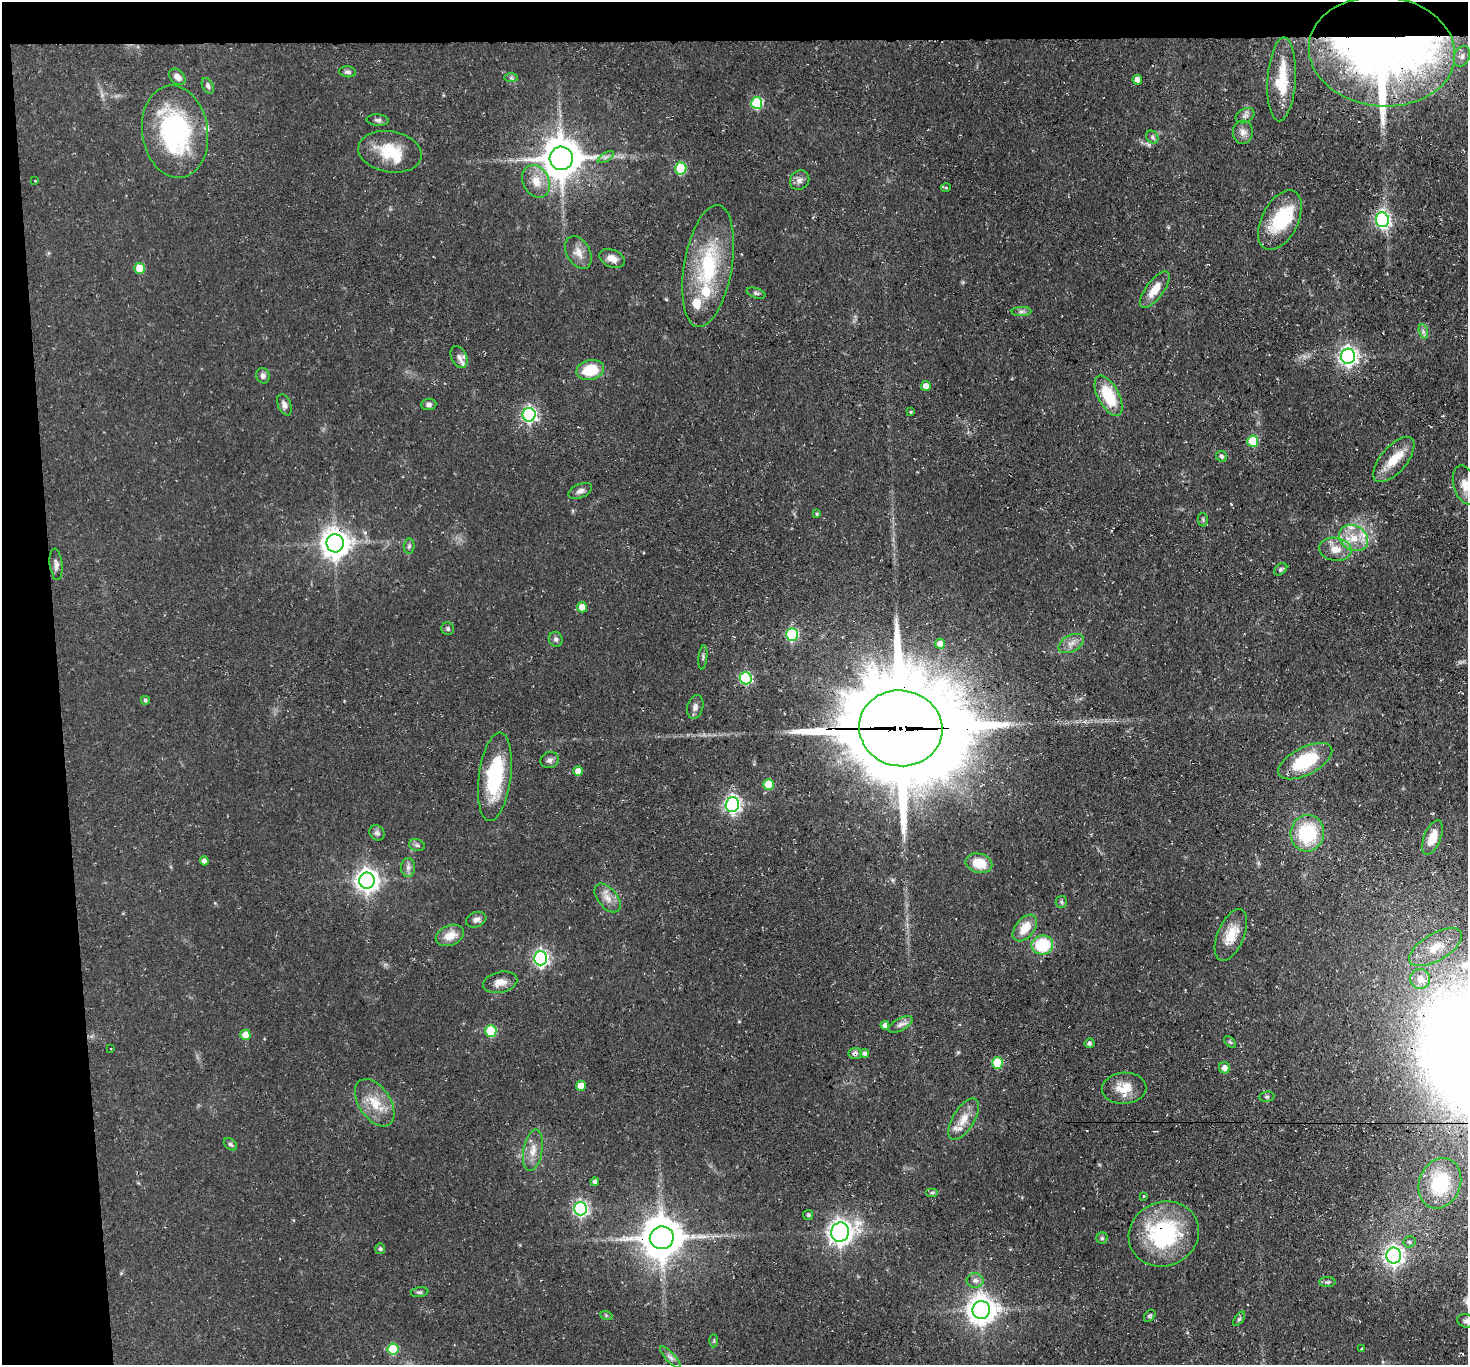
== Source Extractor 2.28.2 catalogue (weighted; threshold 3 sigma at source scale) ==
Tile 1 of 3 x 3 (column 1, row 1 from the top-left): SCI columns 2-1467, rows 2888-4250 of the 4401 x 4372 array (HDU 1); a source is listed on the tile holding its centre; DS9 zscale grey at full resolution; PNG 1470 x 1367 px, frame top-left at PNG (2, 2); each listed source drawn as its Kron ellipse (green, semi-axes under 4 px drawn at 4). Shown black and unused: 7% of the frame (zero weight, under 3 of 4 exposures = <1% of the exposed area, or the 3 px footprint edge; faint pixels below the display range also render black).
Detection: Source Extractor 2.28.2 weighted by HDU 2 'WHT'; one run over the whole footprint, this tile lists its part. Background 0.055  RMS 0.0051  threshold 0.023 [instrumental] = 3 sigma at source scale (4.5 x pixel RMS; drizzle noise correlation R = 1.50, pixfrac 1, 0.05/0.05 arcsec/px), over >= 5 px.
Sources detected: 144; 1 inside a brighter object's white glare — neither listed nor drawn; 9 inside a brighter listed object's ellipse — not listed separately; the other 134 listed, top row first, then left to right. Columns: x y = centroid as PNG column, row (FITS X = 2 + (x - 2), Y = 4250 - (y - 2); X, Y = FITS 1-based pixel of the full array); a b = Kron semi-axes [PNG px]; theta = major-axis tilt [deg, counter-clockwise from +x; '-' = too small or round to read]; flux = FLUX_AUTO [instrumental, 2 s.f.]
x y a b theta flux
1382 51 73 55 -6 520
1462 56 10 7 66 2.7
348 72 8 5 -7 1.4
177 77 9 6 -46 2.9
511 78 7 4 0 0.92
1282 79 42 14 86 20
1137 80 5 5 - 3
208 86 8 5 -61 1.3
757 103 6 5 - 39
1245 116 10 7 28 1.8
378 120 11 5 -4 1.4
175 132 46 33 -81 74
1243 132 12 10 85 3.2
1152 137 7 5 -49 1.1
390 152 32 20 -10 18
606 157 9 3 32 1.3
561 158 11 11 - 1500
681 168 6 5 - 27
800 180 10 9 - 2.6
35 181 3 3 - 0.57
536 181 17 13 -64 7.8
946 188 5 3 - 0.51
1280 220 32 18 63 28
1382 220 7 6 - 130
578 252 17 11 -60 5.3
612 258 13 8 -22 4.7
708 266 62 24 80 46
140 268 5 5 - 11
1155 290 22 8 53 8
756 293 10 5 -18 1.1
1021 311 10 4 0 1.4
1423 331 7 4 -72 1.2
1348 356 7 7 - 230
459 357 12 7 -64 2.2
590 370 14 9 14 15
263 376 8 6 -71 1.9
926 386 5 5 - 3.8
1109 396 22 10 -62 21
429 404 8 5 6 1.5
284 405 11 6 -67 2.4
911 412 4 3 - 0.52
529 415 7 6 - 120
1253 441 5 5 - 23
1222 456 6 5 - 1.2
1394 459 27 13 49 11
1465 485 20 11 -74 5.7
580 491 13 7 23 2.1
817 514 4 3 - 0.56
1203 520 7 5 -80 0.93
1353 538 15 12 -31 9.1
335 543 9 8 - 700
409 546 7 5 88 1.1
1335 549 16 11 -8 6.9
56 564 15 6 -83 2.3
1281 569 7 5 40 1.1
582 607 5 5 - 4.9
448 629 6 6 - 1.2
792 634 6 6 - 50
556 639 7 7 - 1.6
940 644 5 5 - 2.9
1071 644 13 8 27 3.6
703 657 12 2 83 0.98
746 678 6 6 - 52
145 700 4 4 - 1.1
695 707 12 7 75 2.2
901 728 42 38 -10 11000
550 760 9 8 - 1.9
1305 761 29 13 27 27
578 771 5 4 - 5.6
495 777 44 16 83 39
769 784 5 5 - 15
732 804 7 6 - 160
377 833 8 7 - 1.6
1307 833 18 16 77 33
1432 838 18 8 68 6.9
417 845 8 5 -15 1.2
204 861 4 4 - 2.7
979 863 13 9 -13 11
408 867 9 7 -90 2
367 881 8 7 - 390
607 898 17 9 -50 4.7
1061 902 6 5 - 0.93
476 920 10 7 20 2.3
1025 928 15 9 51 9.3
450 935 15 10 23 6.9
1231 935 27 13 67 11
1042 945 11 9 6 25
1436 947 30 13 30 12
541 958 7 6 - 130
1420 979 10 10 - 5.6
500 982 17 10 12 4.9
900 1024 13 6 29 2.4
885 1025 4 4 - 1.8
491 1031 6 5 - 28
245 1035 5 5 - 7.3
1230 1042 7 4 -44 0.83
1089 1043 5 5 - 1.1
111 1049 2 2 - 0.38
855 1054 6 5 - 1.5
864 1054 4 4 - 1.4
997 1063 6 5 - 20
1224 1068 5 5 - 3
581 1086 5 5 - 7.2
1124 1088 22 15 4 9.7
1267 1097 7 5 8 1
375 1103 26 15 -56 12
964 1119 23 10 58 7.9
230 1144 7 5 -39 1.1
533 1150 21 9 80 5.9
595 1182 4 4 - 1.6
1440 1183 26 20 69 33
932 1193 6 4 0 0.82
1143 1196 3 3 - 0.62
580 1209 7 6 - 120
808 1215 5 5 - 0.92
840 1232 10 9 - 410
1164 1234 36 32 22 55
662 1238 12 11 - 1800
1102 1238 5 5 - 0.92
1409 1242 6 5 - 1.2
380 1249 5 5 - 0.96
1394 1255 8 7 - 240
975 1280 8 7 - 2.2
1327 1282 8 5 0 1.1
419 1292 9 5 7 1.1
981 1310 9 9 - 650
606 1315 6 4 -19 0.7
1150 1316 7 5 51 1
1239 1319 8 4 54 0.96
1465 1321 8 7 - 1.5
714 1341 6 3 -90 0.62
1362 1348 3 2 - 0.73
393 1349 5 5 - 23
670 1357 14 4 -48 2
Overlapping masked pixels (flux is a lower limit): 7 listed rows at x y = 1382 51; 335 543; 901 728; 1231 935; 855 1054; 1164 1234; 662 1238
Isophote crosses this tile's border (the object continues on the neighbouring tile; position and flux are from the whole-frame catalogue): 1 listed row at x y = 1465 485